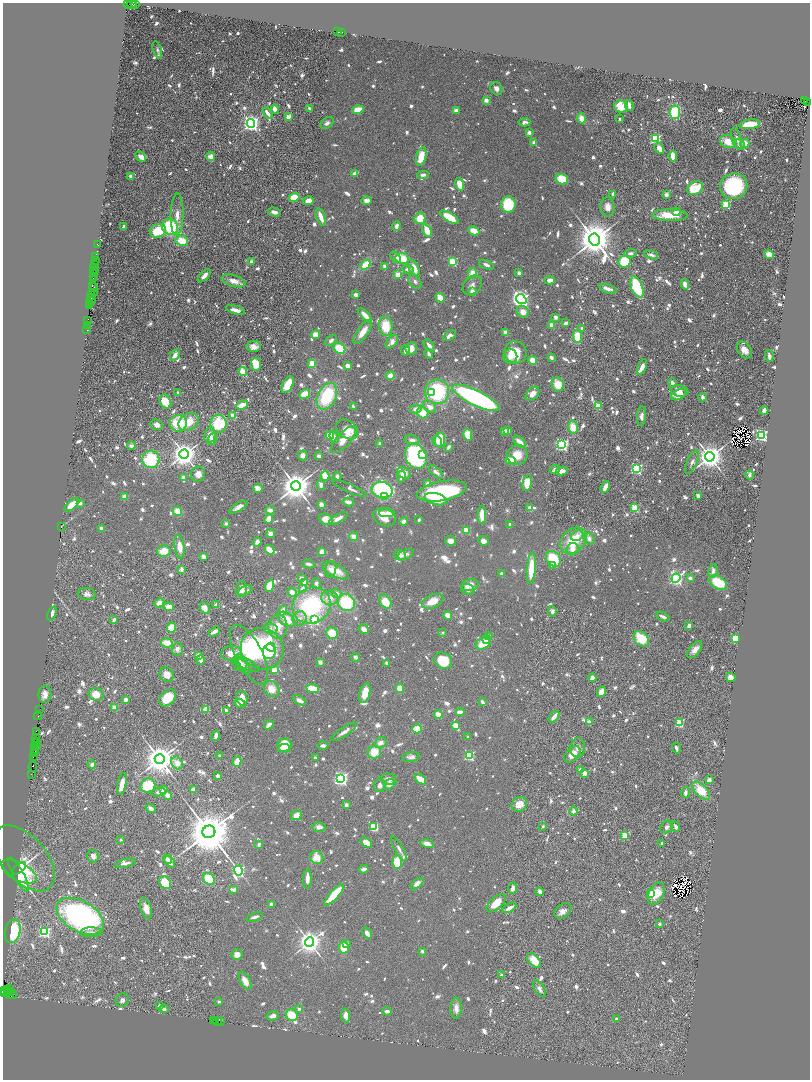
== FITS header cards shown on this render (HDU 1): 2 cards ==
NAXIS1  =                 1615
NAXIS2  =                 2155

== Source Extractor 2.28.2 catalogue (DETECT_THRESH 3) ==
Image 1615 x 2155 px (HDU 1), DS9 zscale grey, zoomed out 1/2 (1 PNG px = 2 x 2 image px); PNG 812 x 1082 px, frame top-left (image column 2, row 2154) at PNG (3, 3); each listed source drawn as its Kron ellipse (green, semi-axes under 4 px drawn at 4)
Background 1.06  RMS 0.034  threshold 0.102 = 3 sigma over >= 5 px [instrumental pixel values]
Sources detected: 1910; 106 cannot appear on this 1/2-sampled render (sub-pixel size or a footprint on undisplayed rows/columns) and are neither listed nor drawn; of the other 1804, the 500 brightest by FLUX_AUTO listed and drawn (1304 fainter detections omitted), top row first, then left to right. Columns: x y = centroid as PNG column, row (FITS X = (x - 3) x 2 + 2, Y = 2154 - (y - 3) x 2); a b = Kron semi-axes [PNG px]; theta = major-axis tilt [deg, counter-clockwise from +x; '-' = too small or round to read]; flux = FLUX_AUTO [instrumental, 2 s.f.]
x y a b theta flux
132 4 4 4 - 660
136 4 2 1 - 87
128 5 4 1 - 140
338 32 2 2 - 210
341 32 3 1 - 95
157 50 9 4 -74 28
496 88 7 5 -56 46
486 100 2 2 - 130
805 101 2 1 - 220
807 103 4 2 - 370
629 105 5 3 - 46
621 107 7 6 - 220
309 108 2 2 - 55
275 109 4 4 - 79
358 110 5 4 - 150
456 111 3 3 - 48
675 112 7 5 82 510
267 113 6 3 -57 78
288 117 2 2 - 160
581 118 5 4 - 110
620 119 2 2 - 34
524 122 6 3 3 37
251 123 4 4 - 4500
327 123 7 5 36 31
750 124 10 4 7 190
529 133 4 3 - 31
737 138 11 4 -73 38
656 139 3 3 - 960
728 141 8 6 -31 150
534 142 2 2 - 100
745 143 5 4 - 87
740 144 5 5 - 42
659 148 6 4 -58 85
211 156 4 4 - 67
421 156 9 5 76 160
673 156 5 3 - 120
141 157 6 4 -43 53
355 173 4 2 - 79
423 175 5 3 - 33
130 176 2 2 - 79
562 179 6 5 - 200
460 184 6 4 -73 130
733 186 14 13 - 840
695 188 8 6 32 290
613 194 3 2 - 43
666 195 4 3 - 33
294 197 5 4 - 190
308 201 5 4 - 64
367 201 5 4 - 38
726 204 3 3 - 560
508 205 8 7 - 430
608 207 9 7 -87 64
274 212 6 4 -14 47
676 212 4 4 - 53
177 215 21 6 88 100
670 215 18 6 -1 190
321 217 9 3 -71 110
449 217 11 4 -32 250
420 218 6 5 - 180
123 226 4 2 - 28
396 226 5 3 - 35
170 227 8 7 - 560
427 230 7 4 -63 140
158 231 8 6 16 270
474 231 6 3 -26 140
595 240 6 5 - 30000
182 241 6 5 - 200
97 245 3 2 - 29
631 253 6 4 7 30
769 254 5 4 - 67
651 255 7 3 -17 33
96 256 2 1 - 85
396 257 6 4 -51 31
402 259 7 5 -9 260
96 261 3 1 - 33
251 262 3 3 - 37
452 262 3 3 - 610
624 262 6 6 - 320
95 264 3 2 - 170
365 265 5 4 - 210
486 265 8 4 -21 31
385 266 3 3 - 36
94 268 3 1 - 58
414 268 9 4 -62 130
408 269 5 4 - 37
94 270 3 1 - 90
472 273 5 4 - 120
519 273 3 3 - 41
94 274 2 1 - 79
398 275 3 3 - 270
93 276 2 1 - 60
204 276 8 4 47 43
94 278 3 1 - 110
550 280 5 3 - 59
234 281 12 5 -16 66
415 282 8 5 -53 28
685 284 5 4 - 67
92 285 2 1 - 98
472 285 11 8 45 50
637 287 11 5 -68 490
93 288 3 2 - 270
608 289 9 3 -17 60
472 292 3 3 - 64
94 293 3 1 - 170
91 294 4 1 - 290
356 295 3 3 - 38
91 298 2 2 - 120
440 298 5 3 - 160
521 299 6 4 -35 3000
92 301 3 2 - 330
90 303 3 2 - 130
90 306 2 1 - 77
235 310 9 3 -15 66
523 312 6 5 - 76
365 315 9 3 -46 88
556 317 2 2 - 110
88 320 3 1 - 73
566 323 4 2 - 60
87 325 2 1 - 97
552 325 4 3 - 66
386 326 10 7 -83 230
582 328 3 3 - 35
87 330 2 1 - 46
363 332 14 5 55 100
505 333 4 3 - 58
316 334 4 3 - 100
449 336 7 4 35 49
577 337 6 4 -87 250
331 340 7 4 38 30
392 342 8 4 50 62
429 345 7 3 -51 46
254 346 7 5 10 57
339 348 6 5 - 240
411 349 6 6 - 69
405 350 5 3 - 36
744 350 9 6 -53 75
515 352 11 11 - 240
429 354 5 3 - 32
175 355 6 3 60 64
510 356 7 7 - 51
769 356 6 3 -80 36
551 357 4 3 - 29
533 360 5 3 - 140
312 363 4 3 - 120
256 364 6 5 - 160
348 366 4 3 - 61
642 367 8 3 67 55
243 372 4 3 - 190
390 376 4 4 - 82
672 383 5 3 - 37
558 384 7 6 - 150
288 385 9 5 63 200
679 391 9 5 -12 76
431 392 3 3 - 230
437 392 12 12 - 760
178 393 2 2 - 79
305 394 5 4 - 150
532 394 8 5 46 56
679 395 8 5 26 95
327 396 14 9 64 510
703 397 4 3 - 47
476 398 26 7 -26 2100
165 402 7 5 -63 150
242 405 6 3 19 160
598 406 3 2 - 230
353 407 3 2 - 29
430 407 7 5 -40 68
416 409 6 4 9 48
764 411 4 3 - 64
423 413 6 5 - 150
233 415 3 3 - 150
641 416 10 4 85 41
189 422 11 8 35 130
178 423 8 8 - 250
219 424 9 8 - 380
157 425 6 5 - 43
573 427 6 5 - 140
347 429 12 8 -36 140
504 431 3 3 - 59
508 431 4 3 - 44
210 435 8 5 80 69
330 435 4 4 - 110
468 435 6 4 -76 140
761 435 3 3 - 2000
334 437 6 4 -67 65
212 439 6 4 67 37
343 440 17 7 48 110
412 440 7 4 -10 38
440 440 8 5 84 230
437 441 5 3 - 51
520 442 8 3 -43 89
380 444 3 2 - 32
562 445 4 4 - 1700
131 446 4 3 - 35
449 447 3 2 - 46
184 454 4 4 - 12000
303 455 5 4 - 45
423 455 3 3 - 57
517 455 10 10 - 140
319 456 3 3 - 35
416 456 13 10 -65 1500
710 457 4 4 - 12000
151 459 9 8 - 470
510 460 5 4 - 170
692 462 13 5 65 33
636 468 3 3 - 1500
555 469 5 4 - 36
562 471 6 4 12 63
436 472 8 4 -42 34
404 473 7 5 -31 61
198 474 7 7 - 67
750 475 4 3 - 31
325 476 4 3 - 220
401 476 6 3 79 35
183 477 3 3 - 30
337 477 4 3 - 43
527 483 8 4 77 170
428 484 4 3 - 67
321 485 5 4 - 47
296 486 5 5 - 20000
605 487 6 3 67 83
258 488 5 4 - 59
350 488 19 3 -25 36
382 490 10 8 -13 980
442 491 25 9 10 1000
125 496 3 3 - 59
698 496 3 2 - 36
384 497 3 3 - 170
436 499 11 5 -14 130
348 502 6 3 -14 53
80 503 3 3 - 29
321 504 3 3 - 47
72 505 9 4 40 180
238 507 10 4 31 52
530 508 4 3 - 62
635 508 3 3 - 560
270 510 5 3 - 50
177 511 5 4 - 130
387 513 7 4 0 46
482 515 9 3 89 180
385 517 12 8 -23 190
338 518 10 4 29 54
268 519 4 3 - 120
326 519 7 5 -21 98
419 520 3 2 - 28
404 521 4 4 - 47
226 523 3 3 - 29
510 524 3 2 - 46
61 527 2 1 - 65
101 528 2 2 - 97
466 530 3 3 - 310
270 534 4 4 - 38
354 536 4 3 - 74
577 536 6 5 - 43
589 539 6 5 - 44
450 541 6 5 - 64
483 541 5 4 - 45
573 541 15 11 42 310
257 542 5 4 - 34
180 547 12 5 -83 110
573 549 6 5 - 63
269 550 5 3 - 140
164 551 7 5 11 140
322 552 3 3 - 110
406 554 8 4 20 28
400 555 6 5 - 47
203 556 3 2 - 55
553 559 8 6 -51 310
309 564 6 3 -11 31
552 565 3 3 - 35
531 568 16 4 86 250
182 569 4 3 - 34
331 569 8 5 80 38
335 570 14 6 -29 130
713 571 7 4 80 38
502 574 3 3 - 36
301 578 3 3 - 34
676 578 5 4 - 2800
690 578 3 2 - 64
305 582 3 2 - 150
718 582 10 6 -31 250
316 583 5 3 - 33
470 585 9 6 13 61
270 586 6 4 69 200
241 589 8 5 81 63
303 589 3 3 - 65
468 589 6 5 - 34
245 590 8 4 24 30
292 592 5 4 - 69
337 593 5 4 - 43
87 594 9 6 -6 40
330 598 9 7 -11 87
433 601 11 6 24 120
385 602 7 5 -58 160
159 603 5 4 - 73
346 603 9 8 - 520
216 605 4 3 - 50
311 605 20 17 29 850
169 607 5 4 - 120
205 608 6 4 -63 64
283 611 5 3 - 120
552 611 5 4 - 31
52 613 7 4 70 41
448 615 4 4 - 75
663 617 7 2 -25 34
300 618 7 6 - 31
286 619 10 6 -36 130
114 620 3 2 - 45
314 620 3 3 - 830
689 625 3 3 - 32
171 627 5 4 - 150
278 627 12 9 86 130
271 629 7 5 -13 28
364 629 5 4 - 56
214 632 6 2 31 50
332 633 6 5 - 210
443 633 2 2 - 40
489 636 2 2 - 32
735 638 3 3 - 540
641 639 9 6 -46 260
487 640 4 3 - 40
167 643 6 4 -9 130
483 643 8 5 31 170
271 647 4 3 - 81
177 649 6 5 - 39
262 649 22 20 -32 1200
695 650 10 5 51 58
269 651 7 6 - 200
231 653 10 7 3 110
198 655 4 3 - 50
249 655 32 13 -63 320
355 657 4 3 - 30
200 660 5 3 - 40
443 661 9 7 -29 260
320 662 3 3 - 32
240 663 8 7 - 41
386 663 3 2 - 31
246 664 14 5 -25 29
243 666 9 4 -50 31
274 670 3 3 - 99
167 674 8 7 - 79
731 677 5 4 - 78
592 678 4 3 - 69
312 688 6 3 -7 240
400 688 5 4 - 88
272 689 8 7 - 110
601 692 5 4 - 82
365 693 10 5 75 150
45 694 8 6 84 59
96 694 7 6 - 120
167 698 10 7 45 200
242 698 7 5 -71 120
126 700 3 3 - 50
299 700 7 3 -31 51
482 702 4 3 - 35
240 703 5 4 - 80
114 707 2 2 - 150
206 709 4 3 - 100
39 710 2 1 - 99
227 711 4 2 - 66
460 712 4 2 - 99
438 714 4 4 - 100
38 716 4 2 - 110
554 717 6 3 48 84
589 722 4 3 - 45
679 723 3 3 - 580
269 725 5 3 - 59
456 725 4 3 - 80
417 729 5 4 - 160
36 731 3 1 - 110
344 732 15 4 34 47
216 736 5 2 - 51
468 736 2 2 - 32
35 739 3 2 - 200
37 741 3 2 - 120
380 743 6 5 - 49
36 744 2 1 - 74
284 745 7 6 - 210
323 746 5 3 - 36
34 747 3 1 - 220
38 747 3 2 - 160
284 748 6 4 6 97
578 748 10 7 88 38
676 748 5 3 - 32
34 751 3 2 - 240
374 752 7 6 - 140
35 753 3 1 - 180
572 754 10 6 46 99
469 755 3 3 - 940
34 756 3 2 - 130
219 756 2 2 - 39
315 757 2 2 - 41
411 757 9 5 9 34
160 759 5 5 - 19000
237 762 5 3 - 190
177 763 7 5 -55 90
92 765 4 4 - 33
33 767 5 2 - 100
581 770 4 3 - 48
585 773 3 2 - 170
31 775 3 2 - 110
218 776 3 3 - 34
341 778 4 4 - 2700
389 779 8 5 -11 46
420 779 6 3 -39 140
709 780 4 4 - 45
122 784 11 4 79 86
389 784 6 5 - 62
380 785 7 5 82 33
148 786 7 7 - 300
164 789 2 2 - 130
193 790 4 3 - 83
701 791 11 6 -47 220
159 792 7 3 11 31
686 793 5 3 - 34
167 795 3 3 - 72
519 804 8 7 - 100
346 805 3 2 - 49
151 808 5 4 - 29
573 811 4 4 - 33
296 815 5 4 - 78
543 826 2 2 - 35
319 827 7 4 1 40
374 827 4 4 - 280
667 827 7 5 47 33
676 827 5 3 - 30
209 832 6 6 - 62000
625 835 3 3 - 380
121 840 2 2 - 37
366 842 6 4 -35 110
662 843 2 2 - 41
427 844 6 3 -16 71
259 845 3 2 - 43
399 849 14 4 -60 32
93 856 6 5 - 49
24 858 39 22 -49 230
317 858 7 6 - 160
167 859 5 4 - 42
170 862 6 4 -55 46
397 862 7 4 87 220
125 863 10 3 13 35
19 868 8 4 39 250
364 869 5 3 - 42
238 871 5 4 - 1800
19 872 19 9 -28 440
18 875 19 5 -61 290
209 879 6 5 - 280
307 879 9 3 88 74
165 883 7 5 -52 250
417 884 7 4 38 60
513 888 6 4 70 44
234 890 4 3 - 36
540 892 4 3 - 43
656 893 12 7 62 160
651 894 3 3 - 490
334 895 14 4 48 320
496 903 12 5 43 160
271 904 3 3 - 39
509 908 8 3 29 59
146 909 10 5 -71 82
563 911 9 6 38 47
80 916 26 15 -30 2100
255 917 9 3 17 31
659 924 2 2 - 48
13 931 12 7 77 520
45 932 3 3 - 1300
91 932 11 5 2 32
367 933 6 4 -57 46
310 942 5 4 - 9600
346 943 4 3 - 37
344 947 6 5 - 150
422 951 2 2 - 53
237 955 5 5 - 67
534 960 9 5 -49 130
501 974 2 2 - 29
245 981 10 5 -62 75
10 989 3 3 - 200
539 989 9 4 -55 29
3 991 2 1 - 38
8 991 2 2 - 63
5 993 2 1 - 34
7 993 2 1 - 35
9 993 2 1 - 94
10 995 2 1 - 51
13 995 4 1 - 140
122 1000 7 6 - 28
219 1001 2 2 - 43
159 1006 2 2 - 38
456 1008 10 5 88 61
164 1009 5 4 - 28
299 1009 3 3 - 35
387 1011 5 3 - 41
292 1015 6 5 - 240
345 1015 7 4 -85 57
273 1016 6 4 16 38
616 1019 2 2 - 81
213 1020 2 1 - 54
215 1021 4 1 - 88
220 1021 3 2 - 44
217 1022 3 1 - 84
At the frame edge (FLAGS 8, measured only in part): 2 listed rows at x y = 132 4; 3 991
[1304 fainter detections neither listed nor drawn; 106 sub-pixel or undisplayed-footprint detections neither listed nor drawn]